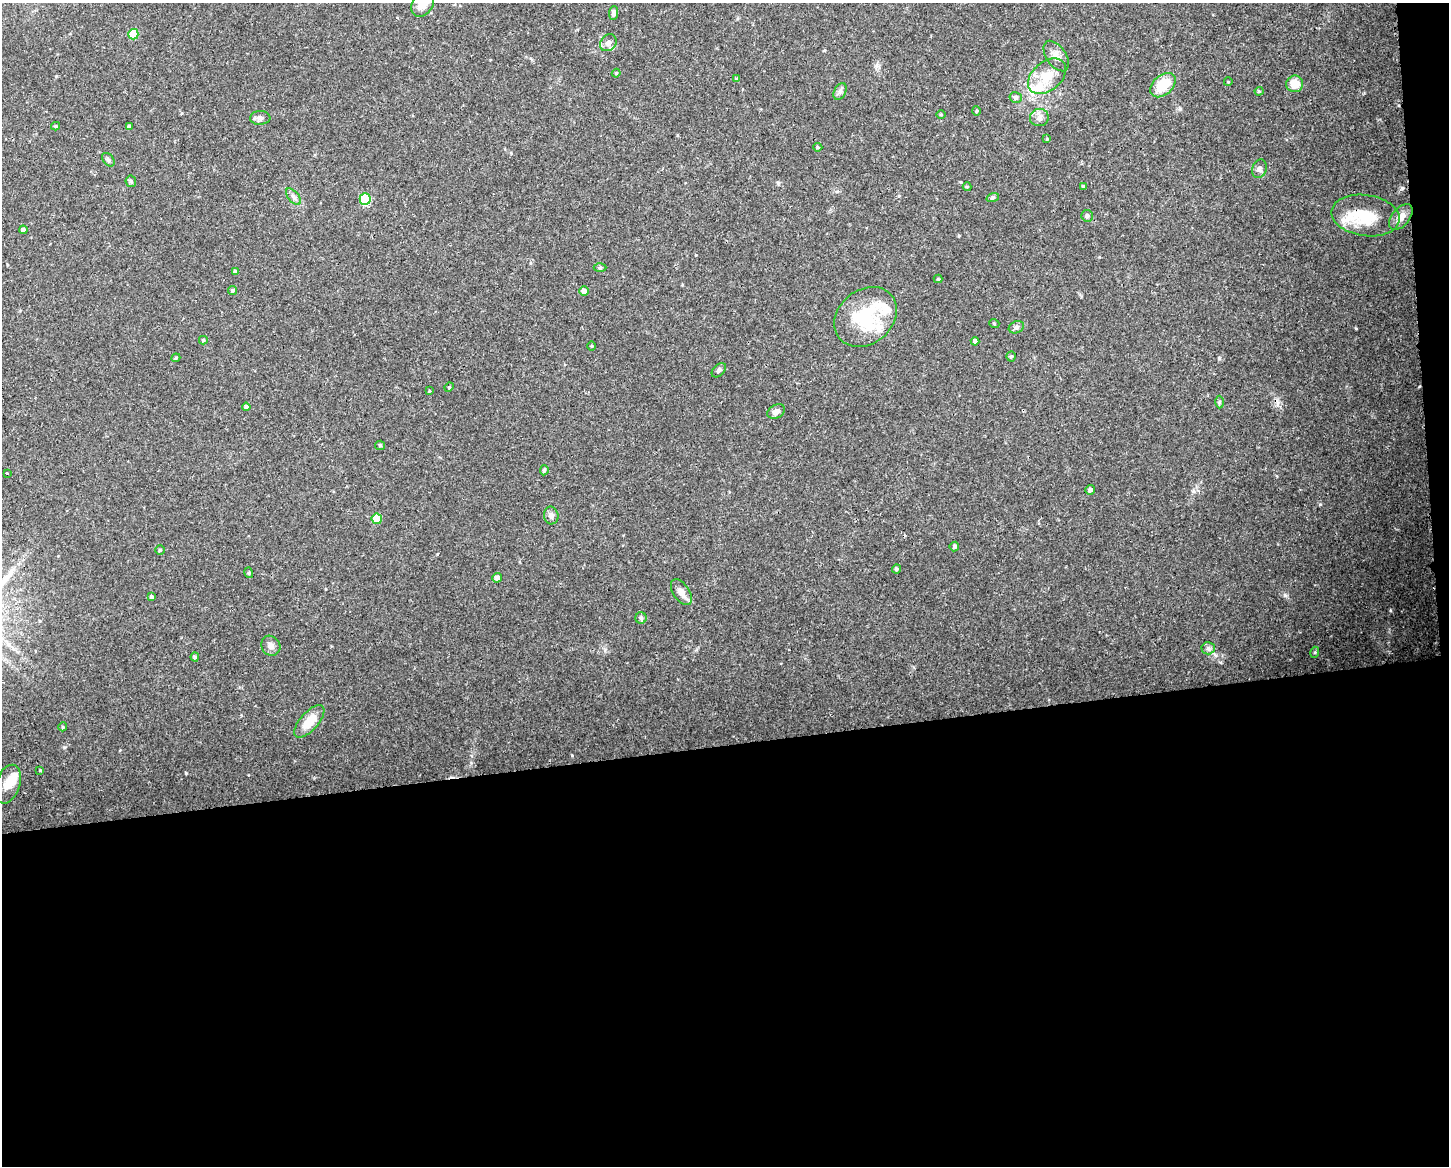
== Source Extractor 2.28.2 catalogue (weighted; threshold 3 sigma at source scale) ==
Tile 12 of 3 x 4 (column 3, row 4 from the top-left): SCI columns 2957-4403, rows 1-1164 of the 4414 x 4656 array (HDU 1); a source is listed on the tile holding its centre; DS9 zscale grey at full resolution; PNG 1451 x 1168 px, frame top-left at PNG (2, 3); each listed source drawn as its Kron ellipse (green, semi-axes under 4 px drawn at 4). Shown black and unused: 37% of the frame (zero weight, under 3 of 4 exposures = <1% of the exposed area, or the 3 px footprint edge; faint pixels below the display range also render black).
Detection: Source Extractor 2.28.2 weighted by HDU 2 'WHT'; one run over the whole footprint, this tile lists its part. Background 0.0525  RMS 0.0029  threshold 0.0132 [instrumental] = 3 sigma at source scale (4.5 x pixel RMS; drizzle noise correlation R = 1.50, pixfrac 1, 0.0396/0.0396 arcsec/px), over >= 5 px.
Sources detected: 84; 1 inside a brighter object's white glare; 1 cosmic-ray / hot-pixel residue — neither listed nor drawn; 7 inside a brighter listed object's ellipse — not listed separately; the other 75 listed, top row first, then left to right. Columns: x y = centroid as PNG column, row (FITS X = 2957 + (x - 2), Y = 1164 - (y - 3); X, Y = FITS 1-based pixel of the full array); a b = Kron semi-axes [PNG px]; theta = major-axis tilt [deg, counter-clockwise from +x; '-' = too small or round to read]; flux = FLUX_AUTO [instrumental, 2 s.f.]
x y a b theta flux
423 3 14 10 59 4.4
614 13 7 4 86 0.84
133 34 5 5 - 8.6
608 43 9 7 46 1.2
1056 56 17 10 -55 2.2
616 73 4 4 - 0.3
1047 76 22 14 40 6.2
737 79 4 4 - 0.34
1228 82 4 3 - 0.22
1295 84 8 8 - 3.9
1163 85 14 9 42 7.6
840 91 9 6 62 0.91
1259 91 4 4 - 0.29
1016 97 6 5 - 1
977 111 5 3 - 0.27
941 115 5 3 - 0.29
260 118 10 7 3 1.1
1039 118 9 8 - 1.5
56 126 4 4 - 0.36
129 127 4 4 - 0.84
1047 139 4 4 - 0.25
818 147 4 4 - 0.35
108 160 7 5 -50 0.62
1259 169 10 7 69 1
131 181 6 5 - 0.46
1083 186 4 4 - 0.35
967 187 4 4 - 0.27
293 197 10 5 -49 0.95
993 197 6 4 19 0.44
365 199 6 5 - 15
1365 215 34 20 -8 11
1087 216 6 5 - 0.79
1401 217 15 8 51 2.3
23 230 4 4 - 0.9
600 268 6 4 1 0.4
235 271 4 4 - 0.56
938 279 4 4 - 0.27
232 290 5 4 - 0.69
584 291 5 5 - 2
866 317 34 27 39 20
994 323 5 3 - 0.27
1016 327 8 6 22 0.76
203 340 4 4 - 0.46
975 341 4 4 - 1.3
591 346 5 3 - 0.27
1011 356 5 4 - 0.49
176 358 4 4 - 0.35
719 370 8 5 45 0.73
449 387 5 4 - 0.34
429 391 3 3 - 0.22
1219 402 6 4 89 0.44
246 407 4 4 - 1
776 411 9 6 26 1.3
380 445 5 4 - 0.39
544 470 5 3 - 0.53
7 474 3 2 - 0.33
1090 490 5 5 - 0.87
551 515 9 7 -78 1.2
377 519 5 5 - 7.2
954 546 5 4 - 0.64
160 550 4 4 - 0.42
896 569 4 4 - 0.58
249 573 5 3 - 0.32
497 578 5 4 - 1.5
681 592 14 8 -57 2.1
151 597 4 3 - 0.59
641 618 6 5 - 0.53
271 646 10 9 - 1.5
1208 648 6 6 - 0.79
1315 652 5 3 - 0.29
195 657 4 3 - 0.57
309 721 20 9 48 5.1
63 727 4 4 - 0.39
40 770 3 3 - 0.23
8 784 20 12 70 4.1
Overlapping masked pixels (flux is a lower limit): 1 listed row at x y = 1365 215
Isophote crosses this tile's border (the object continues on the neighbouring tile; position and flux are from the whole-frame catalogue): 1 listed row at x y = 423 3
Unlisted compact peaks at least as high as the median listed source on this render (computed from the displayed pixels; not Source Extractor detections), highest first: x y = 1285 595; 1320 504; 186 773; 1356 328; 1219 358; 572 755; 64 747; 437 554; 961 182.